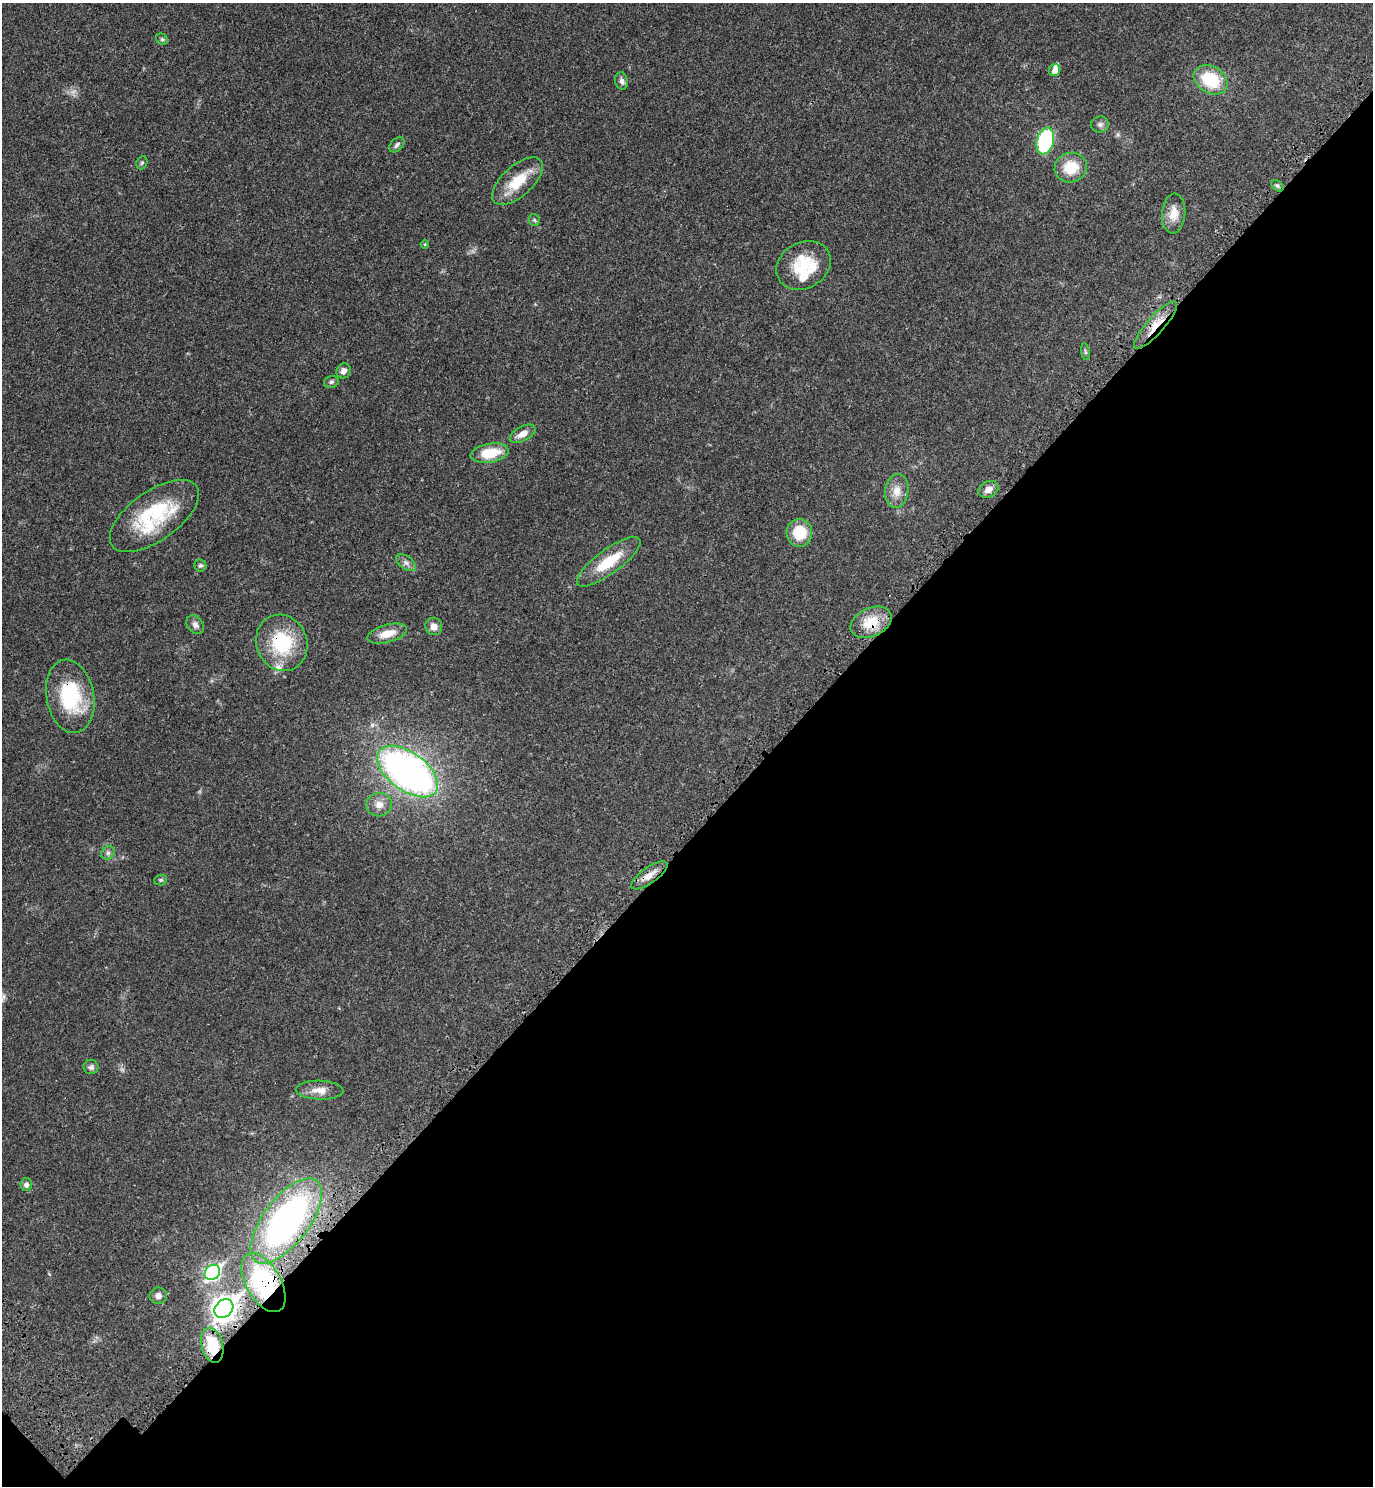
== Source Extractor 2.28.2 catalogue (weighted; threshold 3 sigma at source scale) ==
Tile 15 of 4 x 4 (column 3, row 4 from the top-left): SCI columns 3000-4370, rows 104-1587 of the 6140 x 6140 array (HDU 1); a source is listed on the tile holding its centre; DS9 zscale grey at full resolution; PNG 1375 x 1488 px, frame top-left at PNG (2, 3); each listed source drawn as its Kron ellipse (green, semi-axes under 4 px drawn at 4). Shown black and unused: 44% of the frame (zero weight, under 3 of 4 exposures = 8% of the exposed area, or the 3 px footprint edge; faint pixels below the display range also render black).
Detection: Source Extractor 2.28.2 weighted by HDU 2 'WHT'; one run over the whole footprint, this tile lists its part. Background 0.0277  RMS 0.0029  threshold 0.0132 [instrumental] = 3 sigma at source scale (4.5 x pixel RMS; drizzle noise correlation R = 1.50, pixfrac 1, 0.05/0.05 arcsec/px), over >= 5 px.
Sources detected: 51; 1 inside a brighter object's white glare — neither listed nor drawn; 2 inside a brighter listed object's ellipse — not listed separately; the other 48 listed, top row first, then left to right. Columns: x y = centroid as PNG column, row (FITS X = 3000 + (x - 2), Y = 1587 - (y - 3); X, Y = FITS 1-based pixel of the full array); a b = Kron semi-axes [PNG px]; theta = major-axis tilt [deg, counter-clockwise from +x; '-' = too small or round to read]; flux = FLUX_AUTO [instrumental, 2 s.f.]
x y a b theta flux
162 39 6 5 - 0.52
1055 70 6 5 - 1.5
1211 80 18 13 -31 12
622 81 8 6 -80 1.1
1100 124 9 8 - 1
1045 141 13 8 75 27
397 145 9 6 46 0.83
142 163 7 5 67 0.47
1071 168 16 14 19 7.6
517 181 31 15 42 8.4
1277 186 7 5 -41 0.57
1174 213 20 11 85 3.7
534 220 6 5 - 0.47
425 244 4 4 - 0.29
804 265 29 23 31 11
1155 325 30 8 48 5.4
1085 352 8 4 -81 0.52
344 371 8 7 - 1.1
331 382 7 5 16 0.61
523 434 14 7 28 2.6
490 453 19 9 9 7.7
988 489 10 8 29 2.1
897 491 17 11 83 3.2
154 516 52 24 35 22
799 533 14 13 - 8.2
609 562 38 12 36 9.6
406 563 11 6 -37 1.2
200 565 6 6 - 0.58
871 622 22 14 25 7.7
195 625 10 7 -49 1.4
434 626 9 8 - 1.8
387 634 20 9 16 4.4
282 643 28 25 -67 18
70 696 37 24 -79 20
408 771 35 19 -36 130
379 805 13 11 8 2.5
108 853 7 6 - 0.73
649 875 21 8 35 2.9
161 880 6 5 - 0.5
91 1067 7 7 - 0.84
320 1090 24 9 -2 3.1
26 1185 6 6 - 0.91
286 1221 50 23 53 72
212 1272 8 7 - 55
263 1283 32 17 -60 17
158 1296 8 8 - 1.5
224 1309 10 8 46 210
212 1345 18 10 -76 8.7
Overlapping masked pixels (flux is a lower limit): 10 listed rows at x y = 1045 141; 1155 325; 871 622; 282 643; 70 696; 649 875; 286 1221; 263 1283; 224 1309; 212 1345